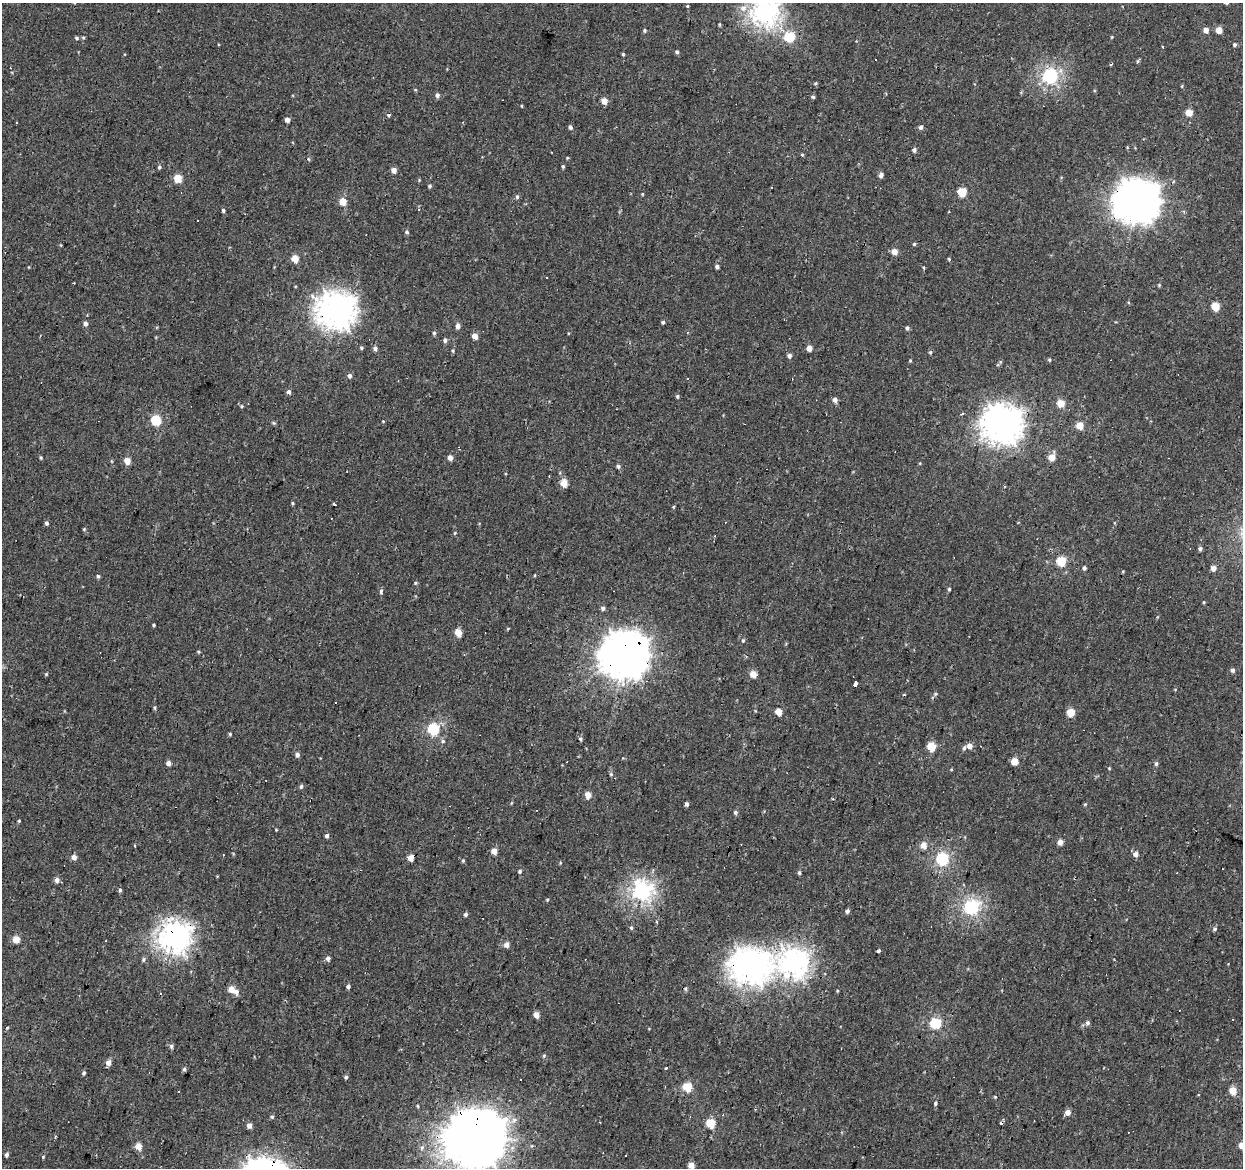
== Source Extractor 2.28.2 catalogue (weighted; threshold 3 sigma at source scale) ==
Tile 7 of 4 x 4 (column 3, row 2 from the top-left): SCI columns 2485-3725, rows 2613-3778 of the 4965 x 5165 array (HDU 1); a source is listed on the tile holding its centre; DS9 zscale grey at full resolution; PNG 1245 x 1170 px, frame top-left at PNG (2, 3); no overlay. Shown black and unused: <1% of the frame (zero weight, under 2 of 3 exposures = <1% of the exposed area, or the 3 px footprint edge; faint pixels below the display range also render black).
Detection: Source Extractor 2.28.2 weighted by HDU 2 'WHT'; one run over the whole footprint, this tile lists its part. Background 6.68e-04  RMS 0.0053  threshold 0.0239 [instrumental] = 3 sigma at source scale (4.5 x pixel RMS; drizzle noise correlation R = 1.50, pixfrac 1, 0.0396/0.0396 arcsec/px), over >= 5 px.
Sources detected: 200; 1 inside a brighter object's white glare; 21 cosmic-ray / hot-pixel residue — not listed; the other 178 listed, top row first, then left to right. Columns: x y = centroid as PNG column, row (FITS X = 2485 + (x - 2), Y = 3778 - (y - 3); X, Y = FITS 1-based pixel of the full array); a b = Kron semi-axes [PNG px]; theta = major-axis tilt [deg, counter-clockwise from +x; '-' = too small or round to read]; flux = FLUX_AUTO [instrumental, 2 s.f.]
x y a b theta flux
687 6 4 3 - 0.5
743 8 10 9 - 3.9
764 13 9 9 - 260
644 30 5 4 - 0.69
1206 30 4 4 - 3.6
1219 30 4 4 - 6.3
789 37 5 5 - 33
76 38 5 4 - 0.73
1235 45 5 4 - 0.91
677 52 4 4 - 0.86
622 54 5 3 - 0.55
1137 61 6 4 88 0.68
1050 76 6 6 - 100
1182 86 4 3 - 0.43
437 95 6 5 - 1.5
813 97 4 4 - 0.71
604 101 5 4 - 5.1
521 106 4 2 - 0.46
1189 113 5 5 - 8
287 120 4 4 - 2.8
570 127 5 4 - 1.3
920 127 5 4 - 1.4
914 150 4 4 - 1.8
802 155 5 3 - 0.43
563 166 5 4 - 0.66
159 167 5 4 - 0.84
394 170 5 5 - 3.3
881 175 4 4 - 2.4
178 178 5 5 - 14
430 186 5 4 - 0.81
962 192 5 5 - 18
642 194 5 3 - 0.44
517 197 6 5 - 0.95
1137 201 15 15 - 900
343 202 5 4 - 10
223 210 5 4 - 0.91
419 210 4 3 - 0.89
197 220 3 3 - 0.85
407 232 5 4 - 0.73
914 244 4 4 - 0.63
894 252 5 5 - 4.8
295 259 5 4 - 10
948 259 5 3 - 0.58
717 267 4 4 - 1.3
1159 285 4 4 - 0.5
1215 307 5 5 - 16
336 310 14 13 - 490
663 322 4 4 - 0.86
85 324 5 4 - 2
458 326 5 5 - 2.4
907 328 4 4 - 1.1
434 333 5 5 - 0.76
475 336 4 4 - 4.4
445 340 5 4 - 1.4
361 348 5 4 - 0.62
375 348 5 5 - 1.4
809 348 4 4 - 4.4
930 352 5 4 - 0.7
789 356 5 5 - 1.6
1049 360 5 4 - 0.64
910 361 5 3 - 0.45
349 376 5 5 - 1.5
289 392 5 4 - 1.6
677 396 5 4 - 0.71
835 400 5 5 - 2.4
1061 404 5 5 - 11
242 406 4 4 - 0.6
962 414 3 2 - 0.93
156 420 5 5 - 29
1002 424 14 13 - 580
1080 426 5 5 - 8.5
450 457 5 4 - 3.1
1051 457 5 5 - 7.4
41 458 4 4 - 0.56
127 461 5 4 - 6.2
618 466 5 4 - 0.98
563 483 5 5 - 11
1005 486 3 2 - 0.64
292 503 5 3 - 0.57
334 505 3 3 - 4.1
47 523 5 4 - 1.2
455 533 5 3 - 0.49
1200 548 5 4 - 1.3
1061 561 5 5 - 24
1084 568 5 4 - 1
1213 568 5 5 - 3
98 576 4 4 - 0.77
949 589 4 4 - 0.61
381 591 6 4 70 0.87
1204 602 4 3 - 0.47
603 608 5 5 - 1.2
154 625 3 3 - 0.56
458 633 5 5 - 8.1
743 640 5 4 - 0.61
625 654 16 15 - 1200
1232 670 5 4 - 1.5
46 674 4 4 - 0.52
753 674 5 4 - 8
855 683 4 3 - 20
935 694 6 4 71 0.72
335 702 3 3 - 2.7
155 708 5 3 - 0.59
779 712 5 4 - 8.2
1070 712 5 5 - 8.9
434 729 6 5 - 51
230 734 5 4 - 0.58
580 739 5 4 - 0.78
970 746 5 5 - 3.5
931 747 5 5 - 16
964 748 5 5 - 0.87
297 755 5 5 - 1.6
1014 761 6 5 - 5.3
168 763 4 4 - 2.5
1156 764 6 5 - 0.89
611 774 4 3 - 0.51
301 787 5 4 - 1
588 795 5 4 - 5.6
687 804 5 4 - 1.2
1085 804 5 4 - 0.6
735 812 5 4 - 0.98
19 821 4 3 - 0.49
327 836 4 4 - 1.4
1060 842 5 4 - 3.7
923 845 5 5 - 5.8
494 851 5 4 - 4.8
1136 854 5 5 - 2.8
223 855 2 2 - 0.37
74 857 5 4 - 2.9
411 858 5 4 - 5.1
942 859 6 5 - 61
463 861 4 4 - 0.6
520 871 5 4 - 0.79
799 873 5 4 - 0.81
57 880 6 5 - 2.1
120 890 5 4 - 0.86
642 891 8 7 - 160
547 900 4 4 - 0.54
971 907 6 6 - 100
847 911 5 4 - 1.2
466 914 4 4 - 1.1
656 922 4 3 - 0.8
631 928 5 4 - 0.79
1214 929 6 5 - 0.95
174 937 10 9 - 340
16 939 5 4 - 8.9
506 945 5 5 - 3
879 951 4 3 - 0.78
328 958 5 5 - 1.6
793 963 11 10 - 290
749 966 15 13 -4 490
348 986 4 4 - 1.3
231 989 5 4 - 6.6
686 989 6 4 88 0.84
236 992 6 5 - 2.5
536 1015 5 4 - 3.9
936 1023 5 5 - 39
1087 1023 6 5 - 1.5
171 1046 6 5 - 1.1
544 1056 6 3 71 0.63
108 1063 6 4 69 3.3
666 1068 3 3 - 5.2
184 1069 5 4 - 0.95
84 1073 5 4 - 0.9
346 1077 5 4 - 0.82
687 1087 5 5 - 21
1233 1091 5 4 - 9.8
935 1103 6 5 - 0.92
417 1106 4 3 - 0.65
1068 1112 5 4 - 3.9
272 1117 5 3 - 0.63
710 1123 5 5 - 21
249 1125 5 4 - 3.1
476 1138 19 18 - 3000
138 1146 5 4 - 7.3
1242 1146 5 4 - 6.3
7 1155 5 4 - 1.1
43 1157 4 4 - 0.5
691 1165 5 4 - 5.1
Overlapping masked pixels (flux is a lower limit): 7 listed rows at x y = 1137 201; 336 310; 625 654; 174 937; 793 963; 749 966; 476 1138
Isophote crosses this tile's border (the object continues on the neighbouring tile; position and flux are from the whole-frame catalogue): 3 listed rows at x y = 764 13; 476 1138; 1242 1146